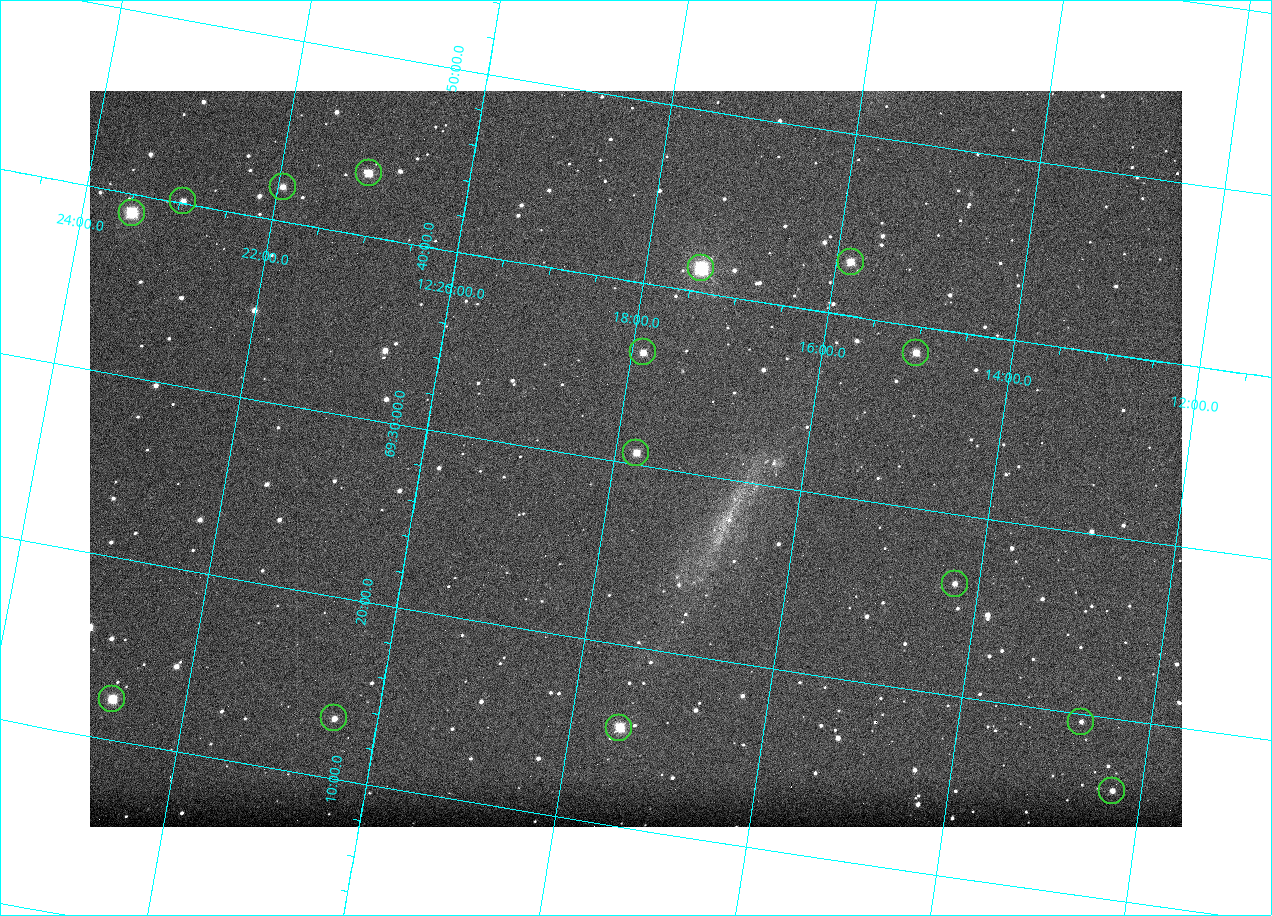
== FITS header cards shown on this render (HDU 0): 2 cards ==
NAXIS1  =                 1092
NAXIS2  =                  736

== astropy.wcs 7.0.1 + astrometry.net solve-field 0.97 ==
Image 1092 x 736 px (HDU 0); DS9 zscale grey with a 90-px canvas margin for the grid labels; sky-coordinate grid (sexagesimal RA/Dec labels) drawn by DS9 from the SOLVED WCS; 15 Tycho-2 reference stars matched to detected sources circled (green)
Header WCS: none
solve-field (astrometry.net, Tycho-2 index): SOLVED blind (the file carries no WCS)
Solved WCS: RA---TAN-SIP/DEC--TAN-SIP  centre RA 12:17:47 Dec +69:30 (184.44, +69.51 deg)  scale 3.33 arcsec/px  FOV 60.6' x 40.8'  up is +9 deg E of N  parity normal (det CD < 0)
(file carries no celestial WCS; the grid is the blind solution)
Tycho-2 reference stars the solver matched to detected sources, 15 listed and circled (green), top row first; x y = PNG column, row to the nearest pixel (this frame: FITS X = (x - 90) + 1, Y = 736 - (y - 91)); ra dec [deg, ICRS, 3 dp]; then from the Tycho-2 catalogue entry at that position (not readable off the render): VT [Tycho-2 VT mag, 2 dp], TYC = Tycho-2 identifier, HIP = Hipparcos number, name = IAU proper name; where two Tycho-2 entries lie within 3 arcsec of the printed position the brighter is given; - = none
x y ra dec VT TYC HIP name
369 173 185.268 +69.724 10.50 4394-1059-1 - -
283 187 185.487 +69.698 11.70 4394-727-1 - -
183 201 185.742 +69.669 11.46 4394-1693-1 - -
132 213 185.870 +69.649 9.16 4394-643-1 - -
851 262 183.961 +69.716 10.82 4393-1207-1 - -
701 268 184.352 +69.689 8.44 4394-1091-1 - -
643 352 184.469 +69.603 10.95 4394-1219-1 - -
916 353 183.753 +69.642 11.35 4393-1633-1 - -
636 453 184.444 +69.511 10.59 4394-761-1 59946 -
955 584 183.561 +69.436 12.42 4393-1344-1 - -
112 699 185.688 +69.204 10.42 4394-829-1 - -
334 718 185.110 +69.222 11.83 4394-863-1 - -
1081 722 183.181 +69.326 12.40 4393-1358-1 - -
619 728 184.373 +69.257 9.97 4394-1482-1 - -
1112 791 183.075 +69.267 12.15 4393-1346-1 - -